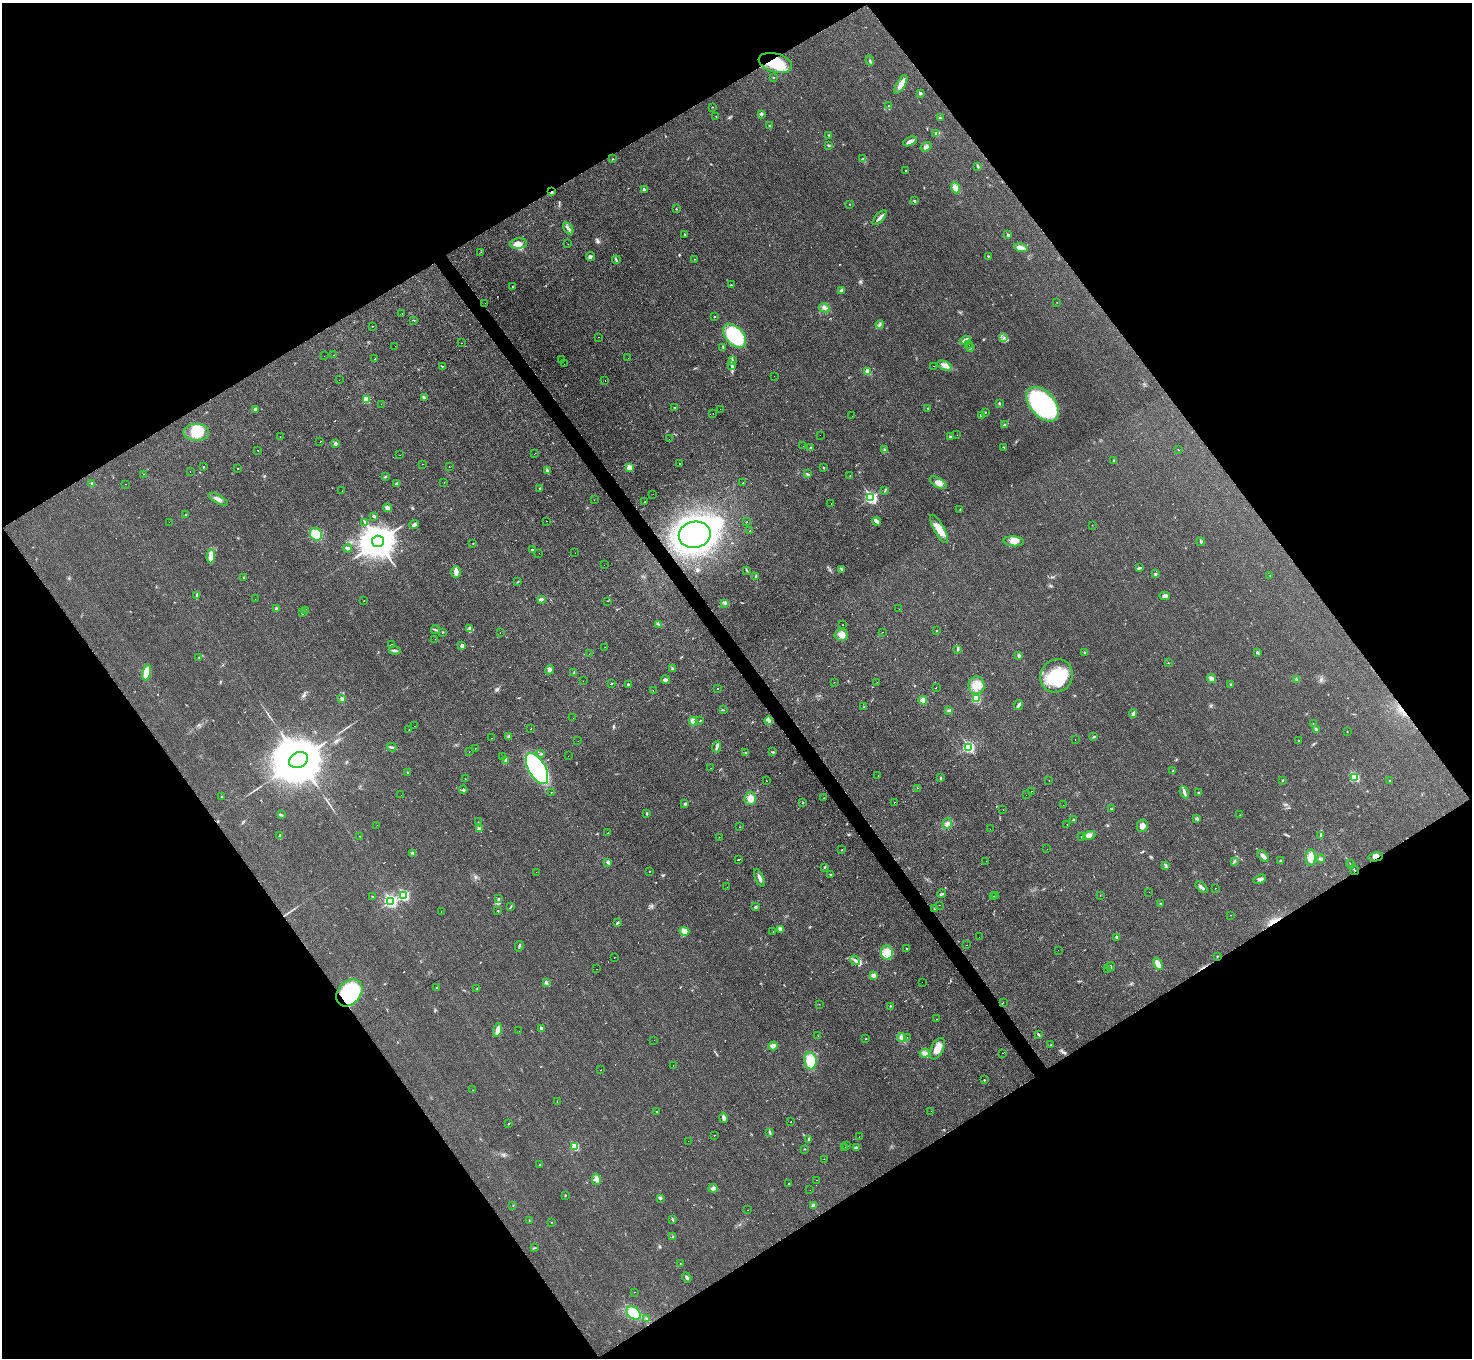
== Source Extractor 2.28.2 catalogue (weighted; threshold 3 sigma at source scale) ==
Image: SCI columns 1-5877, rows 156-5578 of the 5878 x 5872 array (HDU 1 of 3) = the unmasked area's bounding box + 8 px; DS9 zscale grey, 4 x 4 block average (1 PNG px = mean of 4 x 4 image px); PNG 1474 x 1360 px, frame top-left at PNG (2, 3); each listed source drawn as its Kron ellipse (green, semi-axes under 4 px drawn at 4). Shown black and unused: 49% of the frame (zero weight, under 3 of 4 exposures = <1% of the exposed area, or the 3 px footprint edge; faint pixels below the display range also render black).
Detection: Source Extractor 2.28.2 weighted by HDU 2 'WHT'. Background 0.0333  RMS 0.0044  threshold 0.0198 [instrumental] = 3 sigma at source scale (4.5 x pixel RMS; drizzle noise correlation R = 1.50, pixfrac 1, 0.05/0.05 arcsec/px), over >= 5 px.
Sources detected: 502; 2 too faint to see at this stretch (4 x 4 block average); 4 inside a brighter object's white glare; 57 cosmic-ray / hot-pixel residue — neither listed nor drawn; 5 coinciding with a brighter row at this scale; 7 inside a brighter listed object's ellipse — not listed separately; the other 427 listed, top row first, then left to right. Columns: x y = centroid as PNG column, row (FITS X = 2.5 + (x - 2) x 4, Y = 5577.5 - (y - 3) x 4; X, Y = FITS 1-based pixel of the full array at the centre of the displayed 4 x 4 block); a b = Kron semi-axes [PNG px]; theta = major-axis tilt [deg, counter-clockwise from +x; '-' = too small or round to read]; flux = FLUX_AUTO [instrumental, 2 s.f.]
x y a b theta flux
870 61 5 2 - 2.7
775 63 17 9 -15 88
773 77 2 2 - 1.9
901 84 10 4 60 20
920 93 2 2 - 9.7
888 106 2 2 - 0.86
712 107 2 2 - 1.1
761 114 3 2 - 2.9
716 116 2 2 - 1.1
940 118 3 2 - 3.2
769 126 3 2 - 1.7
936 133 4 3 - 4.7
829 135 2 2 - 1.4
910 141 7 3 25 13
828 145 3 2 - 2.6
926 147 6 3 36 8.8
862 158 3 2 - 1.1
613 159 2 2 - 1.4
978 167 3 2 - 1.6
906 171 2 2 - 2.4
955 188 5 4 - 14
644 189 2 2 - 6.8
552 192 3 2 - 3.3
915 201 2 2 - 3.9
850 204 2 2 - 1.4
676 209 2 2 - 1.4
880 218 9 3 47 9.6
568 228 7 2 -55 6.2
685 234 2 2 - 4.2
1008 235 2 2 - 6.8
519 244 8 5 6 17
568 244 2 2 - 0.62
1021 248 7 3 -14 16
481 252 2 2 - 0.38
988 256 3 2 - 2
590 257 4 3 - 4.8
694 259 2 2 - 0.74
616 260 4 2 - 2.8
731 285 2 2 - 2.1
512 287 2 2 - 1.5
842 290 4 3 - 4
1057 302 2 2 - 0.46
485 303 2 2 - 0.91
824 308 6 2 -27 5.6
402 313 2 2 - 1.1
715 317 2 2 - 1.1
414 320 3 2 - 1.2
880 324 4 2 - 3.6
373 326 2 2 - 0.57
735 336 14 8 -48 170
599 337 2 2 - 0.51
1004 338 2 2 - 1.8
965 340 5 3 - 6.8
461 343 2 2 - 2
969 345 2 2 - 0.54
395 346 2 2 - 0.46
723 347 3 2 - 2.4
970 348 3 2 - 2.1
333 355 2 2 - 7.5
324 356 2 2 - 2.7
628 358 2 2 - 0.84
375 359 2 2 - 2.7
561 360 2 2 - 1.2
732 360 3 2 - 3.4
564 364 2 2 - 0.3
443 366 2 2 - 0.8
732 366 3 2 - 3.6
934 366 2 2 - 12
945 366 8 4 -23 16
868 372 2 2 - 38
774 376 2 2 - 0.53
339 380 2 2 - 1
605 381 2 2 - 0.6
424 398 3 2 - 3
366 400 2 2 - 44
999 403 3 2 - 1.7
381 404 2 2 - 1.9
1043 404 20 12 -50 370
675 407 2 2 - 1.2
928 408 2 2 - 0.98
256 409 4 4 - 5.8
720 409 2 2 - 0.75
985 412 2 2 - 1.2
713 414 2 2 - 0.95
852 416 2 2 - 0.43
981 416 3 3 - 3.9
1004 425 2 2 - 2.7
196 432 13 8 -1 69
820 435 2 2 - 0.68
957 435 2 2 - 0.37
280 437 2 2 - 0.61
950 437 2 2 - 4.6
669 439 2 2 - 0.37
320 442 2 2 - 0.93
335 443 3 2 - 6
803 446 2 2 - 0.97
811 447 3 2 - 1.7
1004 447 3 2 - 1.1
258 450 2 2 - 1.5
884 450 3 2 - 2.7
1178 450 2 2 - 0.84
534 454 2 2 - 0.55
400 455 2 2 - 4.4
1113 461 2 2 - 1.9
422 464 2 2 - 3.5
679 464 2 2 - 2
203 467 2 2 - 1.8
449 467 2 2 - 5.1
629 467 2 2 - 45
237 468 2 2 - 9.2
823 468 2 2 - 4.2
190 471 2 2 - 1
547 471 3 2 - 3
143 474 2 2 - 0.72
808 474 4 2 - 2.3
850 476 2 2 - 0.75
385 477 3 2 - 2.9
444 482 2 2 - 1.8
743 483 2 2 - 14
938 483 9 4 -32 14
92 484 3 2 - 4.1
126 484 2 2 - 0.41
396 484 3 3 - 3.7
540 488 2 2 - 1.8
885 490 3 2 - 2
342 491 2 2 - 0.87
653 494 2 2 - 3.8
871 498 3 3 - 270
218 499 10 3 -28 11
594 500 2 2 - 8
644 502 2 2 - 2.5
831 503 2 2 - 3.7
387 508 4 3 - 11
960 510 2 2 - 1.3
185 515 2 2 - 1.5
373 516 3 2 - 3.3
547 521 2 2 - 2
877 521 4 3 - 6.2
169 522 2 2 - 17
365 522 3 2 - 2.2
747 522 2 2 - 1.2
414 525 5 3 - 7.2
1092 525 2 2 - 0.78
939 529 16 5 -61 34
750 531 2 2 - 12
316 534 7 5 -45 54
695 535 16 13 11 1000
378 541 6 6 - 6900
1014 541 10 5 -4 21
1201 542 4 2 - 3
473 543 2 2 - 0.9
348 548 4 3 - 3.9
532 550 3 2 - 3.2
539 553 2 2 - 0.57
575 553 2 2 - 0.96
211 556 7 3 88 28
604 565 2 2 - 1.4
1140 568 3 2 - 2.6
842 569 2 2 - 1.3
747 570 3 2 - 2
456 572 6 5 - 11
1155 574 3 2 - 2
756 576 3 2 - 3.6
1270 576 2 2 - 0.41
244 577 2 2 - 1.5
518 581 2 2 - 0.86
197 596 2 2 - 2.2
1165 596 5 4 - 7.6
255 599 2 2 - 3.2
541 599 4 2 - 7.1
364 601 2 2 - 0.66
608 601 2 2 - 0.95
725 603 2 2 - 1.1
276 609 4 3 - 6.5
899 609 2 2 - 1.3
306 610 3 2 - 3.2
302 613 3 2 - 2.2
658 624 3 2 - 1.7
843 625 2 2 - 2.2
470 629 4 3 - 6.2
435 630 4 2 - 3.2
936 630 2 2 - 0.7
442 632 2 2 - 2.5
882 632 2 2 - 0.5
500 633 2 2 - 0.94
841 635 7 5 10 15
435 639 2 2 - 0.99
391 645 3 2 - 1.7
462 646 3 3 - 8
605 647 2 2 - 0.47
957 649 3 2 - 2.1
395 650 6 2 -7 5.4
1085 652 2 2 - 2.1
1257 652 3 2 - 2.1
589 654 2 2 - 1.3
1019 656 3 3 - 3.3
199 657 2 2 - 1.2
1168 663 2 2 - 1
672 668 3 2 - 2.4
549 670 5 4 - 6.1
147 672 8 4 78 49
574 673 2 2 - 1.3
1056 676 17 16 - 140
1211 679 5 3 - 10
665 680 4 3 - 6
1296 680 2 2 - 2
583 681 2 2 - 1.1
834 682 2 2 - 0.35
877 682 2 2 - 0.47
611 684 2 2 - 38
628 684 3 2 - 3.8
1230 684 3 2 - 1.8
977 685 9 8 - 33
936 687 2 2 - 1.3
718 689 2 2 - 3.6
653 690 2 2 - 0.49
342 699 3 2 - 5.6
976 699 3 2 - 94
923 700 4 3 - 14
1019 705 5 3 - 6.1
864 707 2 2 - 0.95
723 710 2 2 - 1.1
949 710 3 2 - 2.3
1133 714 4 2 - 5.1
573 718 2 2 - 0.3
693 721 4 4 - 13
700 721 2 2 - 9.4
769 721 4 4 - 7.4
1313 723 2 2 - 0.72
415 726 2 2 - 1.1
531 729 2 2 - 2.2
1316 729 4 3 - 4
409 730 2 2 - 1.2
1347 731 2 2 - 0.72
509 736 3 2 - 3.2
1094 736 3 2 - 2.9
492 738 2 2 - 6.3
1075 740 2 2 - 1
578 741 2 2 - 0.58
1299 741 2 2 - 0.91
392 747 5 2 - 4
717 747 6 2 80 5.7
969 747 3 2 - 220
475 748 2 2 - 2.7
469 752 2 2 - 0.71
745 752 2 2 - 2.2
773 752 3 2 - 2.3
541 754 3 2 - 2.9
568 756 2 2 - 0.48
503 757 2 2 - 0.98
299 760 10 7 27 23000
505 760 2 2 - 2.5
537 768 17 8 -61 400
710 768 2 2 - 3.2
1173 770 3 2 - 1.8
407 772 2 2 - 1.3
878 776 2 2 - 0.39
1354 777 3 2 - 110
941 778 3 2 - 2
465 779 2 2 - 0.81
1049 780 2 2 - 3.5
1283 780 2 2 - 1.7
767 781 2 2 - 0.94
1390 781 3 2 - 1.7
917 788 2 2 - 10
463 790 4 2 - 2.1
1032 791 2 2 - 0.76
551 792 2 2 - 1.7
1184 792 6 3 -67 7.1
1199 792 2 2 - 2
401 795 2 2 - 0.54
1026 795 2 2 - 0.63
221 797 2 2 - 1.6
750 798 7 5 86 17
824 798 2 2 - 0.65
895 802 2 2 - 2.1
803 803 2 2 - 1.4
685 804 3 3 - 3.7
1063 805 2 2 - 1.7
1003 809 2 2 - 1.7
1111 809 2 2 - 1.3
647 813 3 2 - 2.8
281 815 3 2 - 2.6
1240 815 2 2 - 0.95
1196 819 3 2 - 2.3
1074 820 3 2 - 2.4
478 822 2 2 - 0.89
947 824 5 2 - 4.9
377 825 2 2 - 5.3
1067 825 2 2 - 1.3
1142 826 6 5 - 13
740 827 2 2 - 0.78
480 828 2 2 - 2
990 829 2 2 - 0.91
607 833 2 2 - 4.7
1089 835 6 4 17 11
279 836 3 2 - 2.1
360 836 2 2 - 10
1321 836 3 2 - 2.6
719 837 2 2 - 0.76
1082 837 3 2 - 3
1047 849 2 2 - 1.2
842 850 2 2 - 1.5
413 853 4 2 - 3.5
1263 856 7 4 -46 12
1311 857 8 5 88 26
1376 857 7 4 10 12
738 859 2 2 - 55
1321 859 4 3 - 5
986 861 2 2 - 0.85
1234 861 4 2 - 3.3
1280 861 2 2 - 2.3
608 862 2 2 - 12
1350 864 4 2 - 2
1166 866 4 3 - 3.9
825 867 3 2 - 1.6
1354 870 5 2 - 3.3
649 871 2 2 - 1.2
536 872 2 2 - 2.2
831 874 2 2 - 1.1
759 878 9 3 -66 9.8
1260 879 6 3 20 6.9
727 887 2 2 - 0.75
1202 887 7 2 -39 9.6
1215 888 2 2 - 0.52
1149 892 2 2 - 1.9
941 894 4 2 - 3.8
404 895 3 2 - 150
996 895 2 2 - 2.3
1100 895 2 2 - 0.67
372 897 2 2 - 5.3
993 897 3 2 - 1.7
498 899 2 2 - 3
391 901 3 3 - 290
1160 904 3 2 - 1.4
939 905 2 2 - 1.8
511 907 3 2 - 2
755 907 3 2 - 3.6
934 908 2 2 - 1.6
441 911 2 2 - 1.3
498 911 2 2 - 1.4
1230 915 2 2 - 4.5
617 923 3 2 - 3.1
780 929 2 2 - 18
684 931 5 4 - 15
773 932 2 2 - 0.68
979 937 2 2 - 1.2
1116 937 2 2 - 3.2
967 945 2 2 - 0.49
519 946 5 2 - 2.4
907 949 2 2 - 1.9
1058 950 2 2 - 0.41
887 953 7 6 - 22
1217 956 2 2 - 1.3
614 958 2 2 - 2.4
855 960 5 3 - 6.3
1158 964 6 4 -66 15
1110 967 4 2 - 4.4
597 969 2 2 - 1.4
1108 970 2 2 - 0.92
873 975 3 3 - 9.6
546 982 3 2 - 6.7
922 982 2 2 - 2.6
436 988 2 2 - 0.99
477 988 2 2 - 0.84
349 993 15 11 48 290
1003 1002 2 2 - 0.53
819 1004 2 2 - 0.7
891 1006 2 2 - 1.4
937 1019 2 2 - 0.55
541 1028 2 2 - 7.4
498 1030 7 3 76 18
519 1031 2 2 - 1.3
1038 1034 3 2 - 2.9
818 1036 2 2 - 0.71
902 1037 4 4 - 7.9
907 1037 2 2 - 0.49
866 1039 2 2 - 0.97
654 1040 2 2 - 0.47
1050 1045 2 2 - 1.1
773 1046 4 4 - 9.2
937 1049 11 6 64 27
925 1053 5 4 - 9.6
1002 1053 2 2 - 0.72
810 1061 8 6 -80 56
673 1066 2 2 - 3
600 1070 2 2 - 0.85
984 1080 2 2 - 2
473 1090 2 2 - 0.73
557 1102 2 2 - 3.8
931 1111 2 2 - 0.75
656 1112 2 2 - 1.3
723 1118 5 2 - 9.9
791 1122 2 2 - 1.7
508 1124 2 2 - 1.4
770 1133 4 2 - 3
714 1135 2 2 - 15
859 1137 2 2 - 2.1
808 1140 2 2 - 1.9
688 1141 2 2 - 0.49
847 1146 2 2 - 1.5
575 1147 3 2 - 69
845 1147 2 2 - 0.56
856 1147 3 2 - 2.9
805 1149 2 2 - 1.4
824 1159 2 2 - 3.1
540 1165 2 2 - 1.4
596 1179 6 4 -80 10
816 1180 2 2 - 3.9
789 1183 2 2 - 1.3
713 1188 4 3 - 7.1
810 1190 2 2 - 1.3
565 1195 2 2 - 2
660 1198 4 2 - 2.9
513 1205 2 2 - 0.63
813 1205 4 3 - 7.9
748 1210 2 2 - 0.65
529 1220 2 2 - 1
673 1220 4 2 - 2.7
552 1222 2 2 - 0.84
673 1237 2 2 - 2.2
534 1248 2 2 - 1.9
680 1263 2 2 - 1.3
687 1277 5 2 - 5.3
634 1292 2 2 - 0.46
633 1313 8 5 -41 55
646 1318 2 2 - 1.9
Overlapping masked pixels (flux is a lower limit): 5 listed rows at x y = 775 63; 552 192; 1376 857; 1354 870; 349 993
Diffuse or blended objects may show on this block-average render without a row.